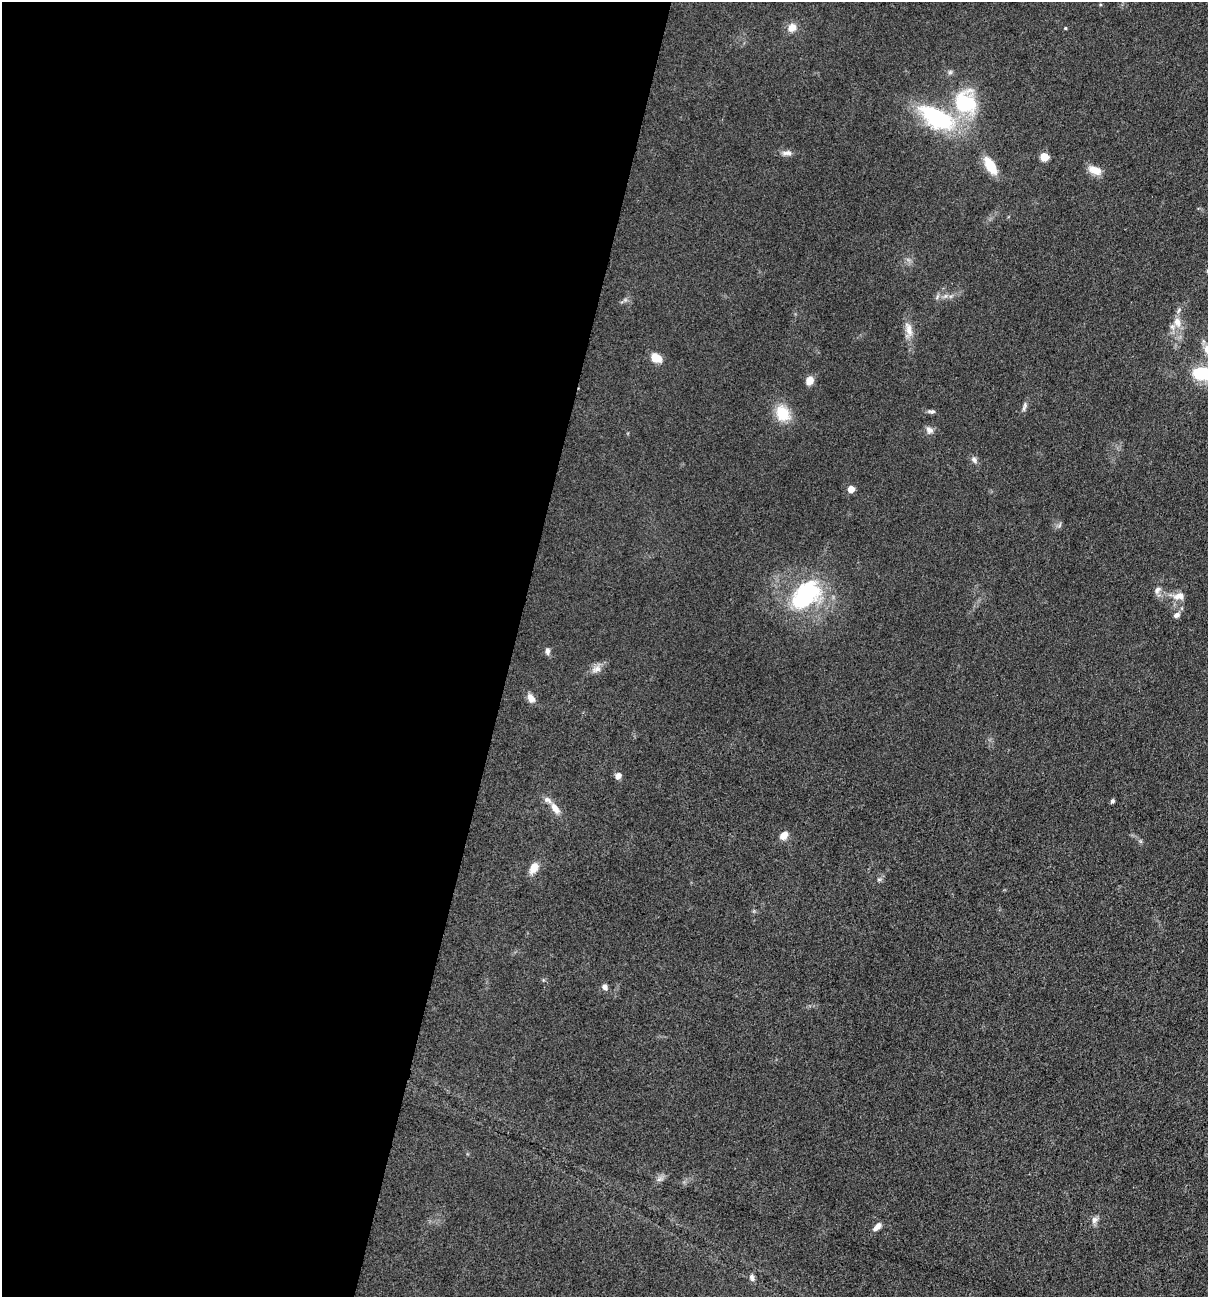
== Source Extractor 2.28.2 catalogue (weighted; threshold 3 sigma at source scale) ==
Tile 5 of 4 x 4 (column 1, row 2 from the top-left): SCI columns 181-1386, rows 2594-3888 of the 5254 x 5200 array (HDU 1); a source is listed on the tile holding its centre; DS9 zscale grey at full resolution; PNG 1210 x 1299 px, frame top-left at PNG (2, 2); no overlay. Shown black and unused: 42% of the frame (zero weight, under 3 of 5 exposures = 3% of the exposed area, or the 3 px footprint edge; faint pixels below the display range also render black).
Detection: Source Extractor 2.28.2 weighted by HDU 2 'WHT'; one run over the whole footprint, this tile lists its part. Background 0.119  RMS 0.008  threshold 0.0358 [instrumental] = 3 sigma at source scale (4.5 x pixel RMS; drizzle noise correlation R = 1.50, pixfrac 1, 0.05/0.05 arcsec/px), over >= 5 px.
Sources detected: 37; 1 inside a brighter listed object's ellipse — not listed separately; the other 36 listed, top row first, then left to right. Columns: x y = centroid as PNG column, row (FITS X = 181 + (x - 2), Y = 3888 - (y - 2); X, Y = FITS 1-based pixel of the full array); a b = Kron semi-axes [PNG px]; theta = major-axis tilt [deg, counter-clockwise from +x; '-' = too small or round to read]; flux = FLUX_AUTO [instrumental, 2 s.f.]
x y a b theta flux
792 28 10 9 - 7.1
1065 28 4 3 - 0.74
965 103 24 22 -47 58
937 118 37 18 -31 86
787 153 15 7 2 3.8
1044 157 6 5 - 20
990 165 20 9 -59 18
1095 170 16 9 -21 9.2
1177 322 15 10 -75 8.4
909 329 23 9 -75 8.1
656 358 10 7 -30 13
1202 373 15 10 -5 42
809 381 9 8 - 6.6
1025 404 10 5 84 2.2
932 412 10 5 5 2
783 413 20 15 -59 20
929 430 10 8 -34 3.6
974 460 9 6 -68 2.6
851 489 5 5 - 8.7
1157 590 10 7 55 3.3
805 595 42 26 44 77
1179 596 16 10 17 7
1177 615 9 6 29 3
547 651 9 6 89 2.8
597 669 13 8 23 5.3
531 698 11 8 -53 5.4
618 776 8 6 36 3.6
1112 801 5 4 - 1.7
555 808 16 8 -55 7
784 835 10 7 48 6.4
534 868 14 9 58 8.4
605 987 8 6 -70 2.8
659 1179 7 5 44 2.1
1094 1220 10 8 51 3.5
877 1226 11 5 46 4.9
752 1277 9 6 -72 2.9
Isophote crosses this tile's border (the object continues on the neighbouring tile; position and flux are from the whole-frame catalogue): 1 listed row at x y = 1202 373